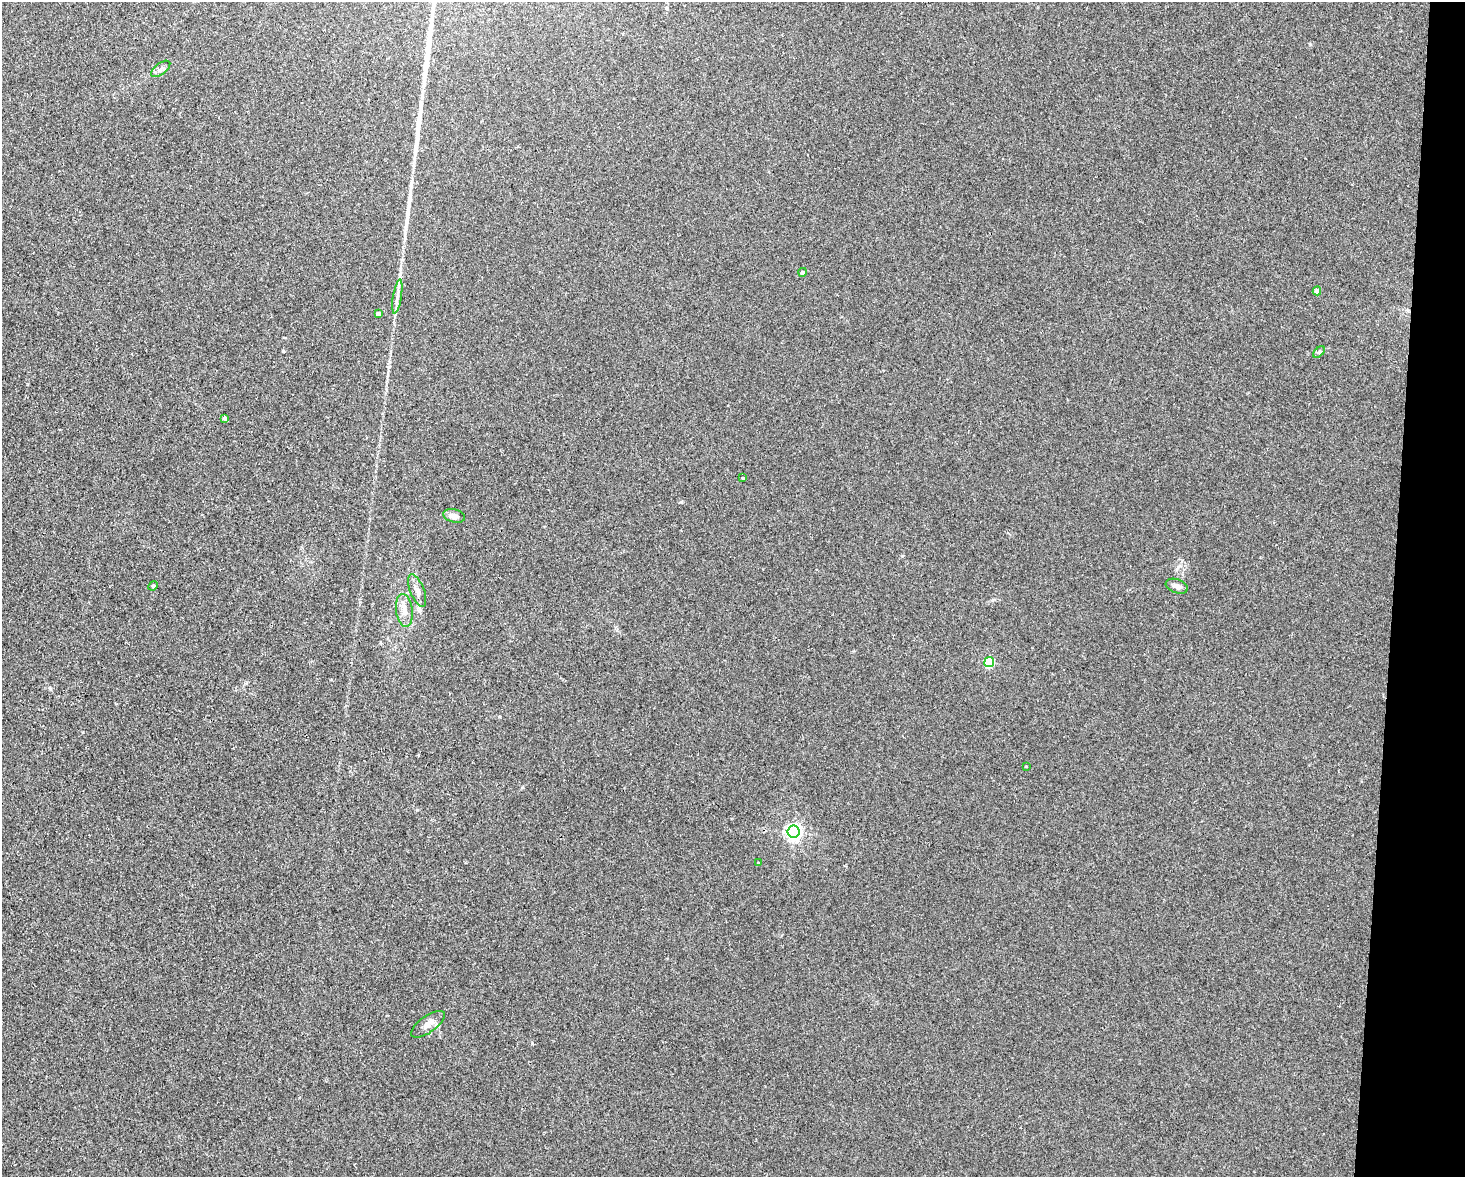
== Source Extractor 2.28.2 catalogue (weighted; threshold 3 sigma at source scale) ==
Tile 6 of 3 x 4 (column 3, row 2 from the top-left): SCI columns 3041-4503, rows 2367-3541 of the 4725 x 4717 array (HDU 1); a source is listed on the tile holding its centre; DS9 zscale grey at full resolution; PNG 1467 x 1179 px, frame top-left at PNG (2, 2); each listed source drawn as its Kron ellipse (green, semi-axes under 4 px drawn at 4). Shown black and unused: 5% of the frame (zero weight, under 2 of 3 exposures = <1% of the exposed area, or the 3 px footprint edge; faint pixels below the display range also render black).
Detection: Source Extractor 2.28.2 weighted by HDU 2 'WHT'; one run over the whole footprint, this tile lists its part. Background 0.0324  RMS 0.0057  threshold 0.0256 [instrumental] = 3 sigma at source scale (4.5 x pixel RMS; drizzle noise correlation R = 1.50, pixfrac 1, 0.05/0.05 arcsec/px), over >= 5 px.
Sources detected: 20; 2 long thin detections or spike segments (spike, bleed or trail) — neither listed nor drawn; the other 18 listed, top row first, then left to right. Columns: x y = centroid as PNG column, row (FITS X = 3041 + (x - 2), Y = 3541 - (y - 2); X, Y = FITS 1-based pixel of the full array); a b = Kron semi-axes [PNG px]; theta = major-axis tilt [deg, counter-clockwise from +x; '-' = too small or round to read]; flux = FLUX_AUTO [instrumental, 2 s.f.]
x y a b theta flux
161 69 11 5 38 2.1
803 272 4 4 - 1.9
1317 291 4 4 - 4.7
397 297 17 3 81 2.6
378 314 4 4 - 2.9
1319 352 7 4 44 0.89
224 418 4 3 - 1.8
743 478 3 3 - 0.85
454 516 11 6 -13 3.2
153 586 5 4 - 0.65
1177 586 11 7 -20 2.6
417 591 17 7 -68 3.5
404 611 17 8 -82 5.4
989 662 5 5 - 36
1026 766 2 2 - 0.44
794 832 6 6 - 190
758 863 3 3 - 0.69
428 1024 20 8 36 4.5
Unlisted compact peaks at least as high as the median listed source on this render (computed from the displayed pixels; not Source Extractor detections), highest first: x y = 681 502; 283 351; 417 810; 1310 44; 50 688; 532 1043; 522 787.